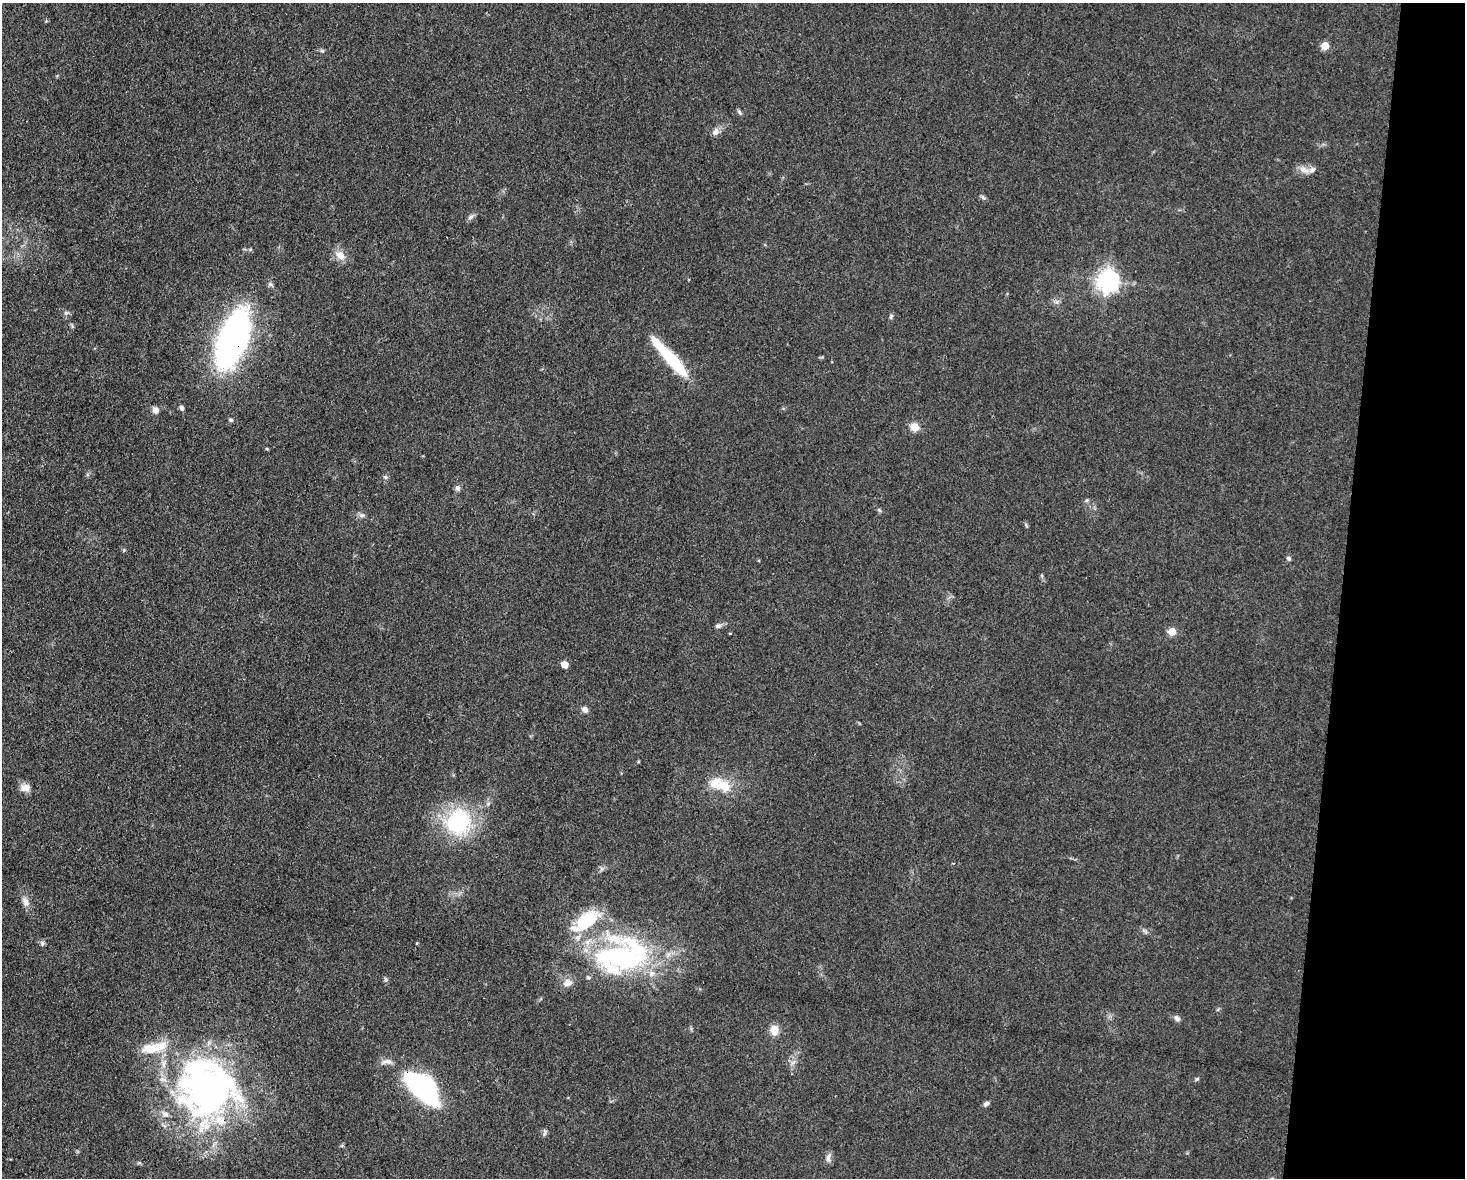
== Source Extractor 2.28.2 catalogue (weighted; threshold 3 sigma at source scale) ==
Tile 6 of 3 x 4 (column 3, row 2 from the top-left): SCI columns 3152-4614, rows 2353-3528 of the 4727 x 4704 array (HDU 1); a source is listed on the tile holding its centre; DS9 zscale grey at full resolution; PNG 1467 x 1180 px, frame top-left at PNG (2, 3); no overlay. Shown black and unused: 8% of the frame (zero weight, under 3 of 4 exposures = <1% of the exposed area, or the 3 px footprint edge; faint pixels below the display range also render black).
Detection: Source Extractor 2.28.2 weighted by HDU 2 'WHT'; one run over the whole footprint, this tile lists its part. Background 0.0756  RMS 0.0062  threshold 0.028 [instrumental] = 3 sigma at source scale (4.5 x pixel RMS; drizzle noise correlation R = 1.50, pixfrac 1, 0.05/0.05 arcsec/px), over >= 5 px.
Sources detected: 60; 2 inside a brighter object's white glare — not listed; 10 inside a brighter listed object's ellipse — not listed separately; the other 48 listed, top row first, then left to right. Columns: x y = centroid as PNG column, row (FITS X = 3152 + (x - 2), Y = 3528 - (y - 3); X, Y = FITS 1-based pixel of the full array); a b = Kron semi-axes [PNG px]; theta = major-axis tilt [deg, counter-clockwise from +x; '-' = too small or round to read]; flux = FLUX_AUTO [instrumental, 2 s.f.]
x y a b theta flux
1325 46 5 5 - 13
322 51 6 5 - 1
739 112 8 5 -61 1.2
715 132 11 8 63 3.2
1304 170 14 7 -18 4.4
983 197 7 5 -46 1.3
471 217 10 6 44 2
340 255 12 10 -47 6.2
1108 281 8 7 - 450
66 313 6 5 - 1.4
891 317 8 4 64 1.1
233 339 45 18 67 320
670 358 54 10 -48 39
181 408 6 5 - 1.6
156 410 8 7 - 3.4
231 420 7 5 -16 1
914 427 5 5 - 19
385 477 6 5 - 1.2
458 488 8 6 -73 1.9
1087 500 6 4 43 0.89
879 510 6 4 -19 0.89
362 515 8 6 -19 1.7
124 550 5 4 - 0.71
1289 558 6 5 - 1.4
718 626 9 6 18 1.9
1172 632 5 5 - 16
730 633 4 2 - 0.5
564 664 5 5 - 7.9
585 710 7 6 - 2.8
638 761 4 3 - 0.69
724 786 18 16 -20 13
25 787 12 8 1 5
458 821 24 21 56 67
25 902 15 9 -73 4
1144 931 11 3 -40 1.3
42 943 7 6 - 1.4
623 958 68 56 21 130
386 979 6 6 - 1.3
1177 1018 9 6 -40 2.1
774 1030 11 9 -77 7.3
153 1048 38 12 11 17
387 1062 18 7 2 3.6
1197 1079 6 4 28 0.99
421 1087 40 19 -43 100
210 1090 72 64 28 260
986 1104 7 5 34 2
545 1132 9 5 80 1.5
828 1158 11 6 79 2.8
Overlapping masked pixels (flux is a lower limit): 3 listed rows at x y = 233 339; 421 1087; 210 1090